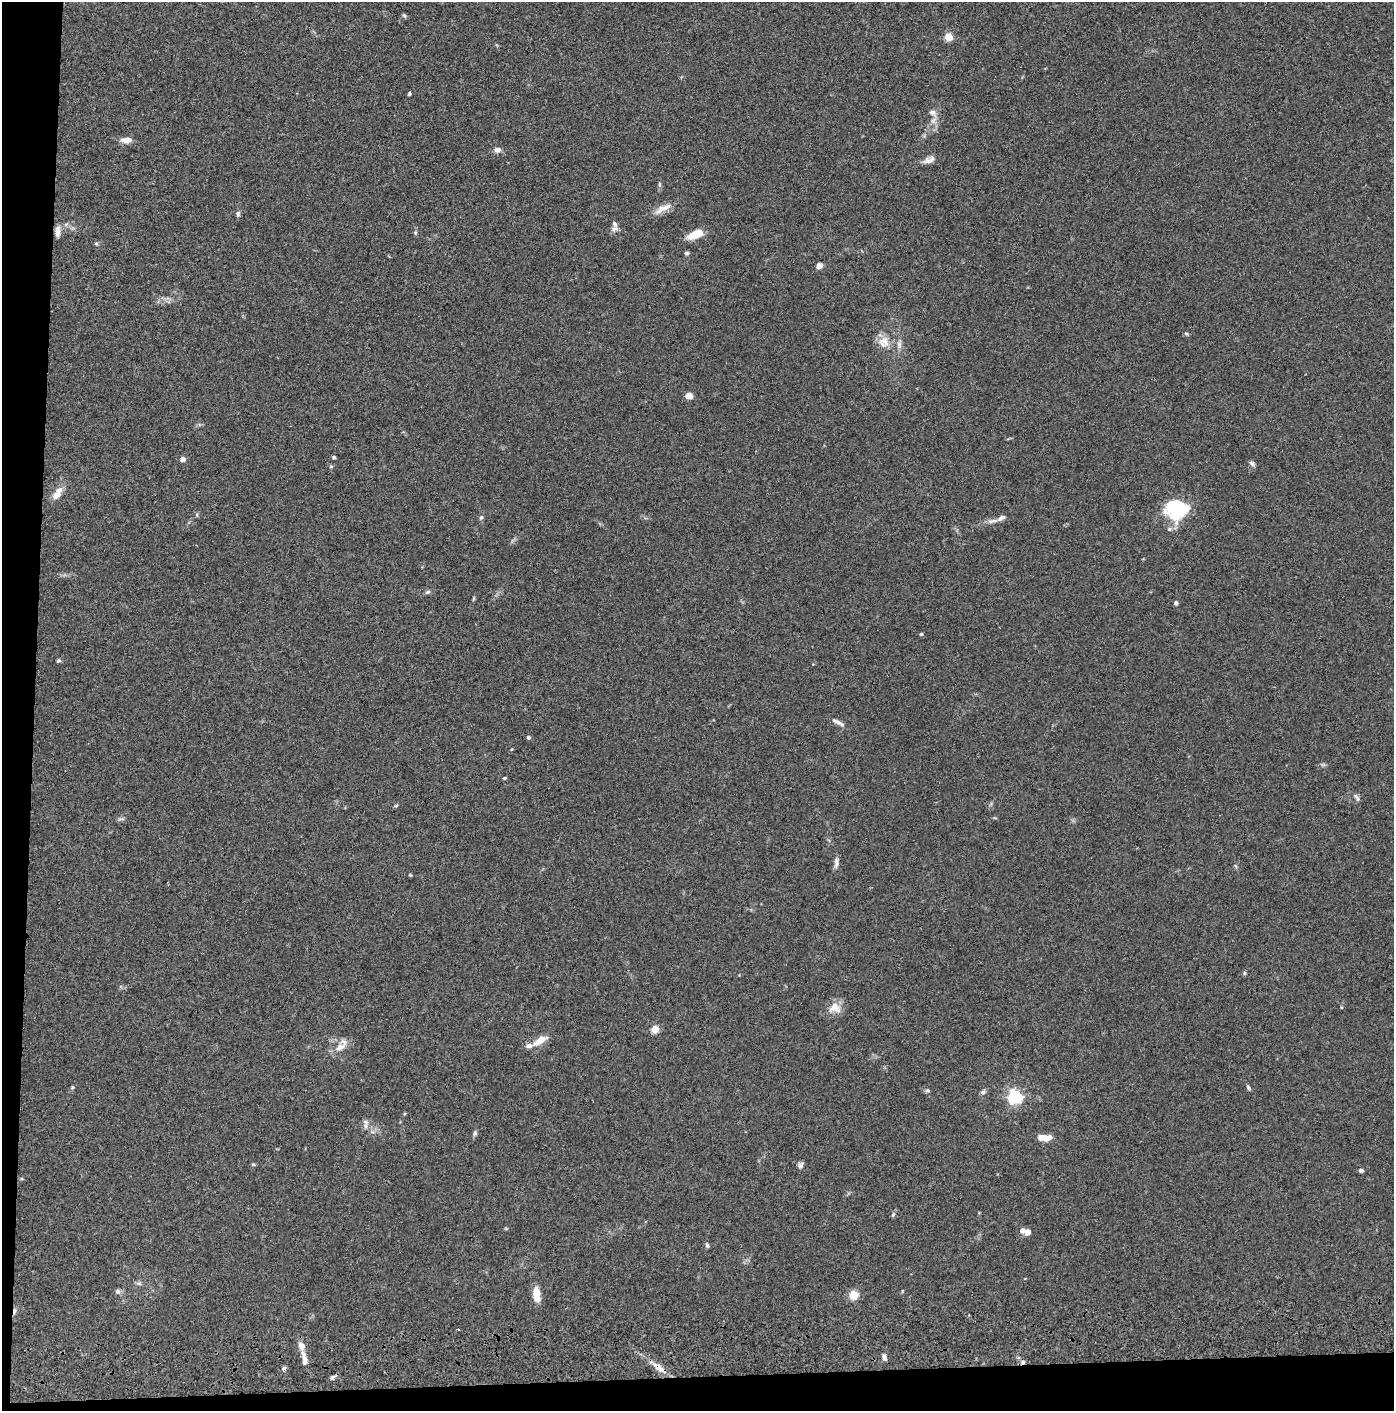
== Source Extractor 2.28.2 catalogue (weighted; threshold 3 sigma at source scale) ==
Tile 7 of 3 x 3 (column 1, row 3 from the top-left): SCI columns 51-1442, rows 117-1525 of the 4276 x 4457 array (HDU 1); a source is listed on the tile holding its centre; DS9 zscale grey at full resolution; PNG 1396 x 1413 px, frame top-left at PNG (2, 2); no overlay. Shown black and unused: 5% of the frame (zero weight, under 3 of 4 exposures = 6% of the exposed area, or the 3 px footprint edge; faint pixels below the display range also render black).
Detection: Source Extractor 2.28.2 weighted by HDU 2 'WHT'; one run over the whole footprint, this tile lists its part. Background 0.0841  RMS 0.0061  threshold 0.0273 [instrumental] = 3 sigma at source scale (4.5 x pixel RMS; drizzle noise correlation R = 1.50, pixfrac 1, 0.05/0.05 arcsec/px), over >= 5 px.
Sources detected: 79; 1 inside a brighter object's white glare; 1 cosmic-ray / hot-pixel residue — not listed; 6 inside a brighter listed object's ellipse — not listed separately; the other 71 listed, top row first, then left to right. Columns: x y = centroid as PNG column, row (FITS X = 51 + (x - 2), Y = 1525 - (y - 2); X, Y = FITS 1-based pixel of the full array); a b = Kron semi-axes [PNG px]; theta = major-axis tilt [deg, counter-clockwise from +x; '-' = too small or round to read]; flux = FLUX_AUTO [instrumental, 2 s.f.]
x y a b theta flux
404 15 6 5 - 0.89
949 37 5 5 - 22
409 94 4 3 - 0.86
932 113 11 8 -37 2.7
933 120 11 6 52 2.7
126 140 10 6 -1 5.7
497 150 9 7 8 2.5
929 160 17 7 19 3.9
659 185 9 4 -90 1.2
661 209 20 8 42 5.3
238 214 8 6 -84 1.3
614 229 9 8 - 2.3
57 231 14 6 88 3.5
696 234 16 7 21 12
96 243 6 4 0 0.77
687 253 5 4 - 1.1
819 266 7 7 - 2.5
1186 334 6 4 -44 0.76
884 342 16 15 - 7.5
899 344 13 6 84 2.7
689 396 7 6 - 4.9
334 457 4 4 - 0.99
182 459 6 5 - 2.8
1252 464 9 5 -46 1.5
331 466 5 4 - 0.77
56 495 13 9 35 4.9
1176 509 23 19 -29 31
481 517 6 5 - 1.2
1001 518 15 6 30 2.9
1169 529 6 5 - 1.2
428 592 8 5 27 1.2
474 598 6 4 72 0.63
1176 603 5 4 - 1.7
921 634 4 4 - 0.7
58 661 6 5 - 1
838 722 18 5 -27 2.8
528 737 4 4 - 1.2
505 778 5 4 - 0.63
1357 798 11 5 -57 1.6
396 806 6 3 20 0.72
836 863 15 6 84 2.5
1244 973 6 4 89 0.82
835 1008 18 15 2 6.7
655 1029 5 4 - 17
540 1040 18 7 34 7.3
341 1046 22 9 49 6.4
72 1087 5 4 - 0.78
1248 1088 7 4 -54 1.2
928 1090 6 5 - 1.1
983 1092 7 5 23 1.5
1015 1097 6 6 - 140
365 1122 10 6 -49 2.4
475 1133 8 5 75 1.2
1044 1138 14 6 0 7.4
253 1164 5 5 - 0.75
800 1165 9 7 83 1.8
1361 1170 6 4 -14 1.3
893 1215 7 5 63 1.1
1027 1232 6 6 - 3.5
707 1245 7 4 -81 1.2
139 1283 7 4 -1 1.2
117 1291 7 6 - 1.6
902 1291 5 3 - 0.5
536 1294 18 8 -85 7.1
853 1295 9 9 - 7.2
304 1358 22 6 -80 4.9
884 1358 8 5 -72 2.5
1023 1362 6 5 - 1.6
284 1368 7 6 - 1.3
659 1368 27 7 -36 7.3
332 1377 8 5 32 1.7
Overlapping masked pixels (flux is a lower limit): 2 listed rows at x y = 1023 1362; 659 1368